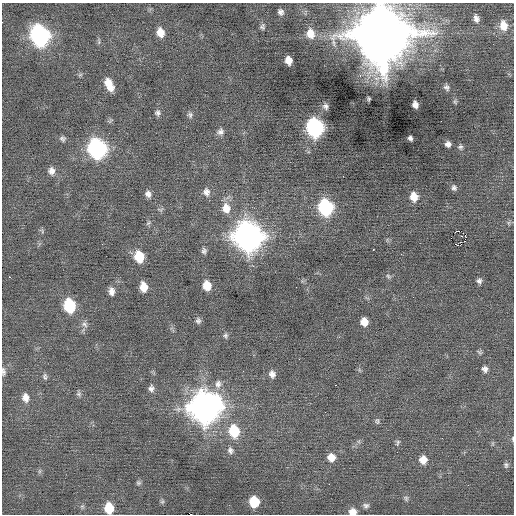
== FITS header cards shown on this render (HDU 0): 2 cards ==
NAXIS1  =                  512 / Axis length
NAXIS2  =                  512 / Axis length

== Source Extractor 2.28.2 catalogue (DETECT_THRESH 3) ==
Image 512 x 512 px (HDU 0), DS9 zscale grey, 1 PNG px = 1 image px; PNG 516 x 516 px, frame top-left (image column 1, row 512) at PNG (2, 3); no overlay
Background 0.0151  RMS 0.74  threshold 2.22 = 3 sigma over >= 5 px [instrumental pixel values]
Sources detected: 86; all 86 listed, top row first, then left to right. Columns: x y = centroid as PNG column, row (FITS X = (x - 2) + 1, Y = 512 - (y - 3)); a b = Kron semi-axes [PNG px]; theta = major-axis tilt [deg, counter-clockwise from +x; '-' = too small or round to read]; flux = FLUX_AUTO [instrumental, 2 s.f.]
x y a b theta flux
280 12 7 6 - 170
476 18 9 6 -74 200
503 25 13 10 -79 720
262 27 8 6 80 120
160 33 9 7 -73 530
310 33 10 8 -77 550
381 34 17 16 - 510000
40 36 12 10 -72 16000
288 60 7 6 - 410
80 75 6 4 19 74
109 85 13 7 -65 750
446 87 7 6 - 140
369 99 4 3 - 70
455 102 7 5 -69 80
415 104 7 5 -79 270
325 106 8 7 - 170
157 113 8 7 - 150
190 115 8 7 - 140
441 121 2 2 - 210
315 128 11 9 -78 13000
220 132 10 8 44 210
410 138 4 4 - 200
62 139 8 7 - 140
448 144 5 5 - 200
460 147 7 6 - 110
97 148 11 10 - 14000
51 171 10 8 -86 290
454 188 7 6 - 140
206 192 11 9 -81 270
148 194 9 8 - 230
414 197 9 7 -81 580
326 207 10 9 - 6300
226 208 14 12 -82 640
160 209 9 4 0 79
148 223 8 4 36 90
509 223 7 4 -71 80
42 231 8 4 -55 79
458 231 3 2 - 300
465 235 3 2 - 450
248 236 13 12 - 59000
464 241 2 2 - 44
456 244 5 2 - 250
373 250 3 2 - 360
204 251 7 6 - 140
401 254 2 2 - 130
139 257 10 8 -80 1500
388 276 9 5 -48 100
9 277 2 2 - 330
479 281 6 6 - 160
207 286 9 7 -78 770
143 287 9 6 -81 670
296 287 3 2 - 33
111 291 9 7 -84 280
69 306 10 8 -79 3000
198 321 8 6 -66 150
364 322 7 7 - 520
84 324 10 6 -32 190
226 336 7 6 - 110
480 352 8 5 -41 91
485 369 7 6 - 190
3 372 11 5 -85 150
272 374 9 7 -74 250
45 377 10 6 -79 130
218 384 12 9 84 320
335 385 2 2 - 240
151 388 8 7 - 200
79 394 8 6 -74 100
25 398 11 8 -83 360
205 407 13 13 - 70000
377 421 8 6 -89 110
234 431 12 10 -76 1700
513 439 6 3 -89 63
397 443 9 6 72 110
230 450 9 8 - 190
331 457 9 9 - 500
423 460 9 8 - 480
506 465 8 5 -77 120
39 471 7 4 89 85
138 483 6 6 - 95
406 498 8 6 -75 110
162 502 6 5 - 88
254 502 8 7 - 1600
366 506 8 7 - 150
109 508 9 7 -85 1200
353 512 8 7 - 410
191 514 2 2 - 20
At the frame edge (FLAGS 8, measured only in part): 6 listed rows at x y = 381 34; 3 372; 513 439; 109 508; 353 512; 191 514